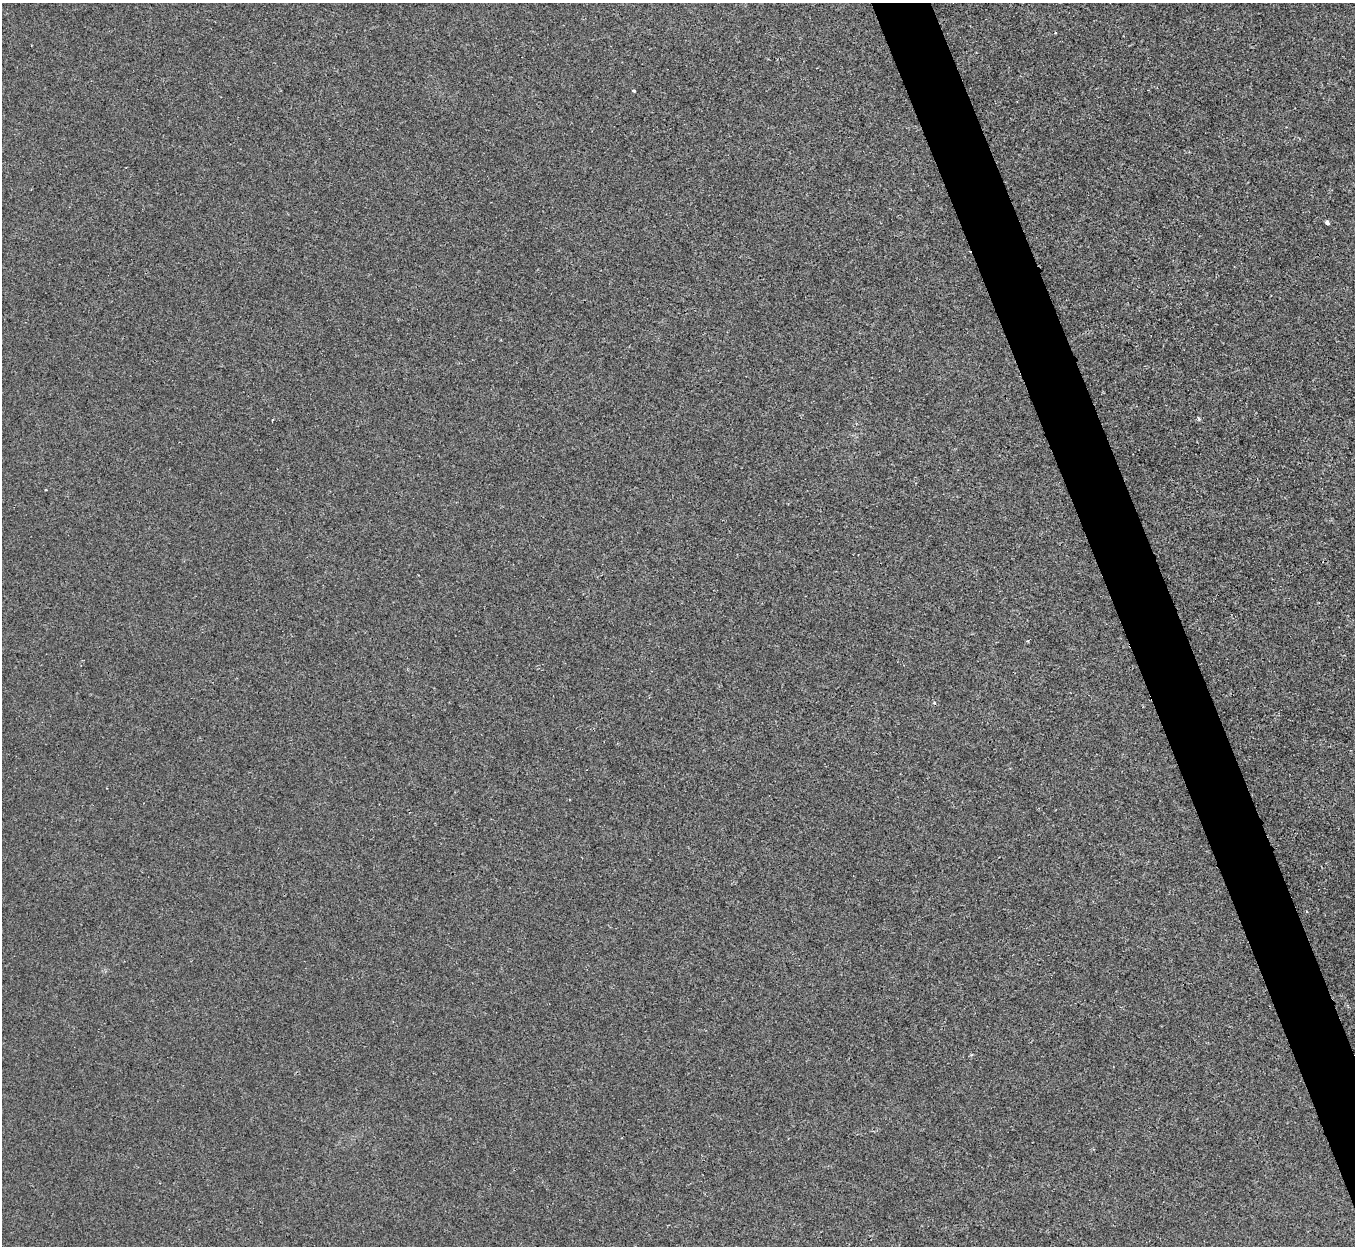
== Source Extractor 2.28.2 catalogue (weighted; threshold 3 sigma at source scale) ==
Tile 6 of 4 x 4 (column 2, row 2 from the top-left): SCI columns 1355-2707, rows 2637-3880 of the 5414 x 5400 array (HDU 1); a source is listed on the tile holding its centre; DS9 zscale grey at full resolution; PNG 1357 x 1248 px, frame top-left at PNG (2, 3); no overlay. Shown black and unused: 4% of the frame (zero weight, under 2 of 3 exposures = <1% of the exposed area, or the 3 px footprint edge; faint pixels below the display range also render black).
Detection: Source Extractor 2.28.2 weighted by HDU 2 'WHT'; one run over the whole footprint, this tile lists its part. Background 6.58e-04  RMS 0.0034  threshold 0.0152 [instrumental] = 3 sigma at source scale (4.5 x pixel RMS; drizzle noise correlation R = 1.50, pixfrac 1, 0.05/0.05 arcsec/px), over >= 5 px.
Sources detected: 6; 1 cosmic-ray / hot-pixel residue — not listed; the other 5 listed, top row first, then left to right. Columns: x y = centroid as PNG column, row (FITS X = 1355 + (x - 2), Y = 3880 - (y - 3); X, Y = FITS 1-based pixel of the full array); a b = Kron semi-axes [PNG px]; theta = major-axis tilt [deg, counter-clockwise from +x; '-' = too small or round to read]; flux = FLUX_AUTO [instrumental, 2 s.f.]
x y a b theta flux
634 91 3 3 - 0.6
1327 222 4 3 - 1.3
1199 419 5 4 - 0.6
273 420 3 2 - 0.43
46 490 3 2 - 0.44